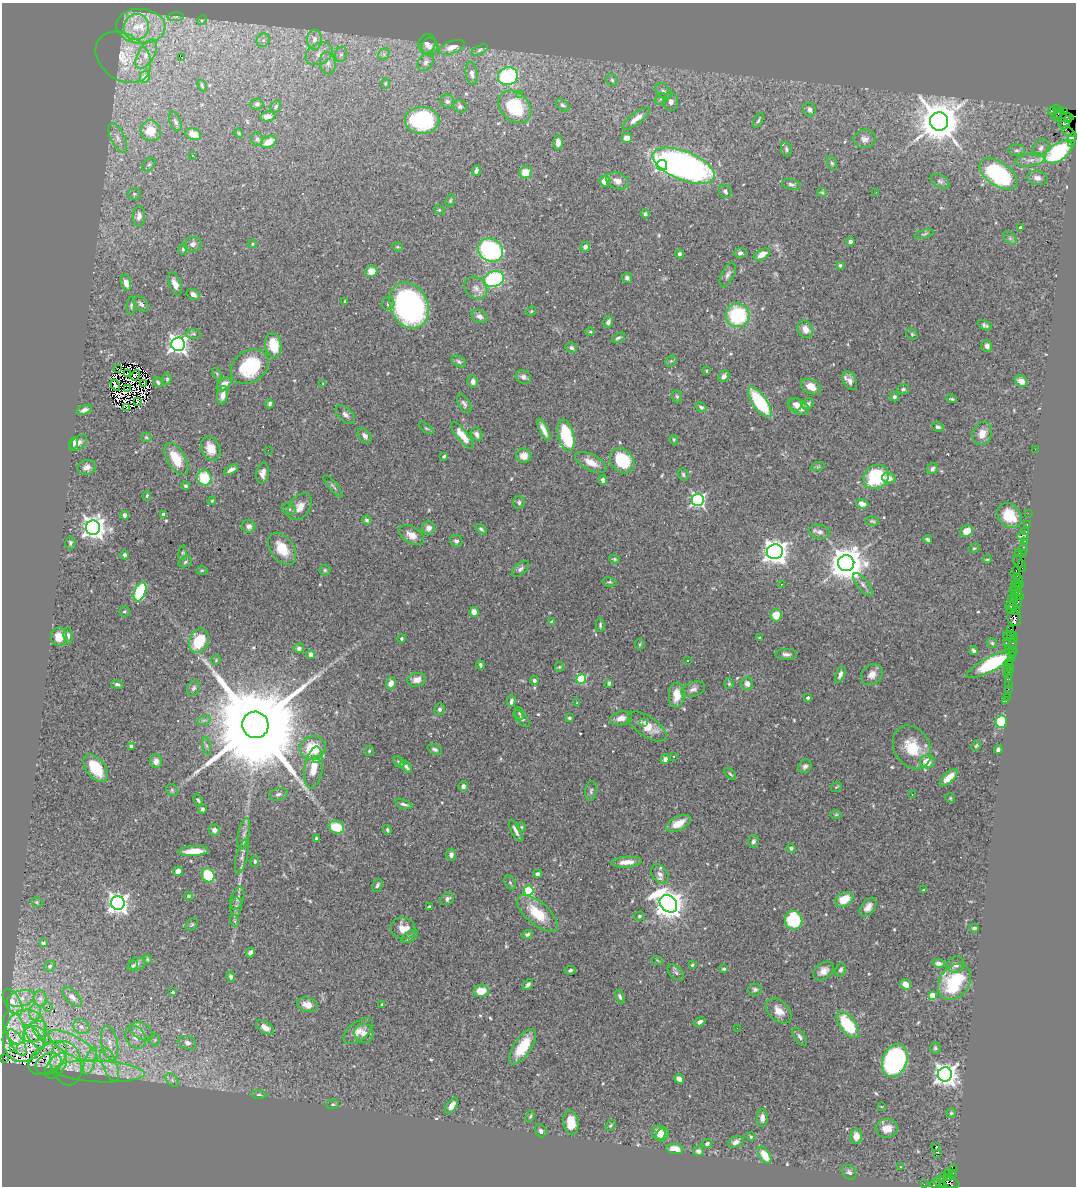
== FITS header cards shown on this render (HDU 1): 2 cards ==
NAXIS1  =                 1074
NAXIS2  =                 1184

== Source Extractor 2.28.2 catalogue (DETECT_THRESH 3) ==
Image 1074 x 1184 px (HDU 1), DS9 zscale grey, 1 PNG px = 1 image px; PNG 1078 x 1188 px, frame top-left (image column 1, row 1184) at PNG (2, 3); each listed source drawn as its Kron ellipse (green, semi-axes under 4 px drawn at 4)
Background 0.896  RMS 0.034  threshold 0.103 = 3 sigma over >= 5 px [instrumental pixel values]
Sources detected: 588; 16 with non-positive FLUX_AUTO (blend fragments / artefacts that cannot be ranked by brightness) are neither listed nor drawn; of the other 572, the 500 brightest by FLUX_AUTO listed and drawn (72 fainter detections omitted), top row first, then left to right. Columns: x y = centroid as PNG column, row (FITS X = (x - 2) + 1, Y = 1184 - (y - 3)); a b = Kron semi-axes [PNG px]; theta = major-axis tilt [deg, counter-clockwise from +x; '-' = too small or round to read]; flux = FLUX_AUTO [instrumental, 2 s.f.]
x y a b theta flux
176 17 8 3 5 3.6
202 20 5 4 - 3.2
141 26 24 17 -4 89
136 27 13 12 - 43
263 40 7 6 - 7.1
314 40 10 7 88 16
427 44 10 8 66 9.1
429 46 9 8 - 10
452 47 13 6 20 19
480 50 8 4 26 4.8
146 54 16 8 60 24
319 54 14 10 31 21
341 54 8 6 74 6.4
384 54 6 5 - 5.3
123 57 30 22 -37 82
182 57 4 2 - 20
426 62 10 7 51 9.3
328 63 11 8 -81 14
472 73 12 5 -81 13
508 76 10 9 - 230
145 77 6 5 - 22
612 80 6 5 - 4.6
385 83 5 4 - 2.9
202 86 6 3 -64 3.1
663 91 9 6 -48 9.1
519 94 3 3 - 3.2
661 99 6 5 - 4.7
447 101 7 6 - 6.5
671 102 9 7 -83 12
257 104 6 5 - 4.2
562 105 8 5 -40 5.3
460 106 7 6 - 5.6
276 107 7 4 60 4.5
515 107 18 14 -44 160
1056 108 4 3 - 54
810 110 7 6 - 8.8
1052 111 4 3 - 57
1065 111 3 2 - 14
1058 113 6 2 51 87
268 116 8 5 8 11
1063 117 11 4 -2 230
636 118 17 5 37 22
1069 119 3 2 - 65
422 120 17 13 -2 220
758 120 8 4 64 4.5
939 121 9 9 - 9100
175 122 10 5 -69 6.6
1064 124 6 5 - 230
151 131 10 10 - 51
1068 131 7 3 -38 43
239 133 5 3 - 2.8
193 134 8 5 -19 28
1073 137 4 3 - 100
118 138 16 6 -64 16
627 138 5 5 - 21
257 139 7 5 -66 5.4
865 139 11 9 5 13
269 142 8 5 28 25
558 142 7 5 -88 14
1072 143 3 2 - 14
1041 148 9 7 57 9.9
786 149 7 5 -80 5.3
1017 150 8 6 0 6.6
1058 152 16 8 34 290
192 155 3 2 - 4.9
1030 160 15 6 8 15
832 163 7 4 -68 4
149 165 8 5 48 5.1
662 165 5 5 - 380
684 166 33 14 -22 1100
476 171 5 3 - 6.7
526 172 6 6 - 33
999 174 21 12 -34 300
1037 178 10 7 -13 13
605 181 5 5 - 26
617 181 12 8 -21 17
940 181 10 6 -29 7.2
791 184 9 5 -15 6.2
725 191 7 5 -59 6.1
822 192 5 4 - 3
876 192 2 2 - 25
134 194 6 5 - 5.3
450 200 6 4 69 3.1
439 210 5 4 - 3.2
645 214 4 4 - 5.4
139 216 10 6 86 14
1020 227 4 3 - 2.8
924 234 10 4 17 4.4
1010 238 8 4 -46 5
850 242 4 3 - 6.7
193 244 8 7 - 10
253 244 4 3 - 2.6
397 247 5 4 - 3.1
585 247 5 5 - 8.1
183 249 5 4 - 4.1
491 250 13 11 -30 320
740 253 6 5 - 7.6
679 254 4 4 - 5.5
762 255 9 5 28 22
840 265 3 3 - 3.2
371 271 6 5 - 28
728 275 13 6 63 9.2
627 278 5 5 - 7.2
494 279 10 7 20 230
126 283 8 5 -78 16
175 284 12 5 -69 16
476 288 12 10 -43 17
193 294 7 5 -29 11
345 301 4 3 - 3.3
141 304 9 6 -47 9.2
388 304 6 6 - 5.6
409 305 24 18 -64 650
131 306 9 4 86 5.3
531 311 5 4 - 2.7
738 315 12 11 - 190
480 316 8 6 -25 10
608 322 6 4 75 7.6
985 325 7 4 -27 5.1
805 329 9 7 -63 23
590 332 5 3 - 2.6
193 334 7 5 1 4.7
912 334 6 5 - 3.2
618 338 7 4 30 4.7
178 344 7 7 - 1100
273 345 12 8 -80 70
987 346 6 5 - 8.8
571 348 6 5 - 5.9
459 361 8 5 -32 5
671 361 6 5 - 3.8
250 367 20 15 35 140
118 368 2 2 - 6.9
707 371 3 3 - 2.6
127 374 3 2 - 3.2
217 374 6 4 -56 3
135 375 5 3 - 3.3
724 376 6 4 46 7.5
523 377 8 6 -25 9.2
167 379 6 4 90 3.7
473 381 6 5 - 12
850 381 10 6 -60 12
1021 381 7 5 -33 19
158 382 5 4 - 4.5
143 383 3 2 - 2.9
323 383 3 2 - 4.2
224 384 8 5 41 19
115 385 6 3 -58 3.4
811 387 11 6 -27 24
128 389 2 2 - 3.4
903 389 6 5 - 4.6
223 395 9 5 79 16
677 396 6 5 - 4.5
894 397 5 4 - 4.8
952 399 5 2 - 3.8
138 402 4 3 - 3.5
760 402 17 7 -55 160
270 404 4 3 - 4.4
464 404 10 5 -59 7.3
796 404 6 6 - 13
808 404 6 5 - 7.5
701 407 6 4 -35 5.2
798 407 11 7 -27 27
127 408 2 2 - 9.4
84 410 8 4 18 10
345 415 12 6 -43 9.4
938 427 6 4 -18 6.8
426 428 8 4 -35 3.5
544 430 12 4 -64 16
982 433 12 9 70 24
477 434 7 5 -59 9.6
462 435 16 5 -52 40
566 435 16 8 -77 150
365 436 8 5 -51 8.7
146 437 5 5 - 3.5
674 440 5 3 - 2.7
74 443 6 3 71 6.1
78 443 10 6 38 11
211 449 12 9 -66 34
1035 449 2 2 - 17
268 450 2 2 - 3.7
444 456 3 3 - 3.7
524 456 7 7 - 20
176 459 18 9 -59 57
622 461 14 10 -48 110
591 462 17 7 -27 29
818 466 7 4 19 3.4
87 467 9 7 9 13
932 469 6 5 - 5.9
231 470 7 4 31 12
263 473 10 6 81 15
683 475 6 5 - 4.9
876 477 13 11 37 160
204 478 8 7 - 76
889 478 7 5 -12 15
603 480 5 4 - 7.9
186 486 4 4 - 4
333 486 14 3 -50 5.2
147 496 5 4 - 3.7
698 500 6 6 - 540
212 501 4 3 - 2.6
519 502 6 5 - 6
862 504 6 4 -21 14
300 507 15 10 54 22
289 509 7 5 -16 5.1
1028 513 2 2 - 10
163 514 4 3 - 5.4
125 515 4 4 - 12
1009 516 14 10 -50 60
367 520 5 4 - 7.4
872 521 7 4 -11 3.9
1027 524 3 2 - 40
249 526 7 6 - 9.5
93 528 7 7 - 1900
429 528 7 6 - 17
481 529 6 4 -35 4.9
967 531 6 5 - 26
1026 531 3 2 - 11
819 532 10 7 -8 12
412 535 13 8 -32 21
1023 536 6 3 -17 100
928 540 4 3 - 4.9
456 541 6 5 - 6.6
1025 541 3 3 - 80
70 543 6 5 - 5.6
974 548 6 4 22 3
282 549 18 11 -54 57
1024 549 6 3 -88 71
775 552 8 7 - 2200
1018 552 3 2 - 22
183 553 7 4 81 3.4
1022 553 3 3 - 29
124 555 4 4 - 5.2
614 559 5 3 - 3.2
987 559 4 3 - 2.8
1018 561 7 3 -65 37
185 562 7 5 21 4.4
846 563 8 8 - 5500
1022 566 6 2 -83 41
520 569 10 5 41 6.9
202 570 6 4 1 2.9
325 570 5 5 - 3.8
1016 571 6 3 57 89
1017 576 3 2 - 21
1019 579 4 2 - 13
609 582 7 4 -8 3.8
781 584 3 2 - 6.9
863 584 13 5 -50 11
1015 584 4 3 - 96
1020 584 3 3 - 52
1017 587 5 3 - 69
1014 591 5 4 - 81
140 592 10 5 69 200
1019 592 4 3 - 59
1018 595 6 3 -16 100
1011 598 2 2 - 21
1014 600 2 2 - 30
1017 603 6 3 75 120
1012 606 6 4 -14 290
1013 610 7 3 -13 110
124 611 5 5 - 3.8
474 612 5 4 - 20
776 615 6 6 - 35
1014 618 8 6 -69 270
552 622 4 3 - 14
600 625 7 4 89 4.2
1011 629 2 2 - 13
1010 634 3 3 - 14
68 635 8 4 -81 5.8
1014 635 3 3 - 18
1007 636 5 2 - 18
59 637 9 8 - 33
759 637 3 3 - 2.7
401 638 4 4 - 4
1013 639 2 2 - 31
199 641 13 9 67 97
992 643 5 4 - 3.3
1006 643 3 3 - 91
1013 643 3 2 - 28
640 644 5 4 - 3
299 648 5 5 - 8.7
1009 649 2 2 - 32
973 651 4 3 - 4.6
1012 652 3 2 - 44
311 654 4 4 - 11
786 654 11 5 -2 8.4
1011 655 2 2 - 47
1011 659 2 2 - 24
216 660 5 4 - 2.6
688 661 3 2 - 3.6
992 663 28 7 28 260
1008 663 4 3 - 88
480 665 4 3 - 4.4
559 667 5 4 - 2.7
1010 667 3 2 - 7.8
1009 670 5 2 - 13
1007 674 3 2 - 7.7
840 675 8 4 67 10
872 675 12 9 41 18
581 679 5 5 - 150
1009 679 4 3 - 93
417 680 9 7 13 18
534 681 4 3 - 6.2
391 683 6 5 - 19
609 683 4 3 - 4.9
117 684 6 4 -18 5.1
729 684 5 4 - 3.8
747 684 6 6 - 15
1008 684 2 2 - 8.3
194 688 8 6 65 6.6
693 689 12 7 18 11
1008 689 2 2 - 18
677 695 12 8 87 36
1007 697 2 2 - 3.3
808 698 3 3 - 5
511 701 6 4 76 7.9
1006 701 4 2 - 7.7
577 703 3 2 - 2.6
439 709 6 5 - 6
519 713 6 4 -74 3.5
569 718 4 3 - 4.1
621 718 11 7 16 18
522 719 10 5 -47 5.3
204 720 7 4 18 5.4
643 722 3 3 - 6
1001 722 6 6 - 130
255 725 13 13 - 88000
647 727 22 10 -33 41
131 746 4 4 - 5.5
206 746 9 4 -81 5.9
976 746 5 3 - 2.7
912 747 23 17 -61 79
313 748 13 11 17 79
435 749 7 4 -22 5
998 750 4 4 - 7.7
369 751 5 5 - 3.1
674 756 3 2 - 3.4
316 759 3 2 - 8
665 759 5 4 - 12
156 761 7 6 - 13
399 762 7 4 -47 3.8
927 762 7 6 - 36
805 766 7 6 - 7.1
314 767 21 9 80 37
406 767 7 4 -50 5.8
96 768 16 9 -53 77
730 774 7 3 -44 3.4
949 778 11 5 43 34
463 786 5 4 - 7.4
836 787 6 3 36 2.6
172 790 6 5 - 4.9
591 791 10 5 82 6.2
278 794 9 6 14 6.6
912 794 3 2 - 13
950 798 5 4 - 2.6
198 800 6 4 -65 3.9
404 804 9 3 -18 6.4
203 809 5 4 - 5.3
836 814 6 4 1 2.7
678 823 13 7 26 37
336 827 8 6 -18 67
521 827 5 4 - 2.7
214 830 5 5 - 11
387 830 5 4 - 4.8
516 831 12 3 -63 8.9
244 834 16 5 78 13
316 838 4 3 - 2.9
753 841 6 5 - 7.1
791 848 4 4 - 4.3
194 851 15 5 3 39
451 855 6 5 - 7.9
242 856 18 5 76 13
255 861 5 4 - 3.5
626 862 15 5 4 21
178 871 5 5 - 14
538 874 4 3 - 7.2
660 874 10 7 -53 14
208 875 7 6 - 110
510 882 7 5 -63 4.6
377 885 7 4 65 5.3
924 890 4 3 - 3.4
528 891 5 5 - 190
189 896 4 4 - 5
237 898 12 6 71 8.5
447 899 7 5 37 7.2
844 899 9 6 26 54
37 902 6 4 -21 3.4
118 903 7 6 - 1400
668 904 9 7 -44 3300
236 907 9 5 83 7.9
429 907 4 3 - 4.3
868 907 11 6 52 15
537 913 25 11 -41 80
639 916 5 4 - 3.6
794 920 9 8 - 130
235 921 6 4 -70 3.6
192 925 7 5 49 4
403 928 12 11 - 27
974 928 4 3 - 4.7
527 934 5 4 - 5.5
410 936 9 5 34 5.5
43 943 4 3 - 7.8
250 953 5 4 - 8.7
147 959 4 4 - 3.3
657 960 6 3 -20 2.9
938 963 6 4 -11 10
137 964 8 6 16 6.2
692 965 4 4 - 3.4
956 965 9 7 27 12
50 966 6 5 - 4.8
133 966 6 4 37 3.8
724 969 4 3 - 3.6
570 970 5 4 - 4.4
841 970 7 5 70 6.1
824 971 11 8 38 18
676 972 10 6 -45 7.3
231 977 5 4 - 5.9
955 982 19 14 53 150
528 984 6 4 48 6.3
906 984 6 4 -34 21
755 989 7 6 - 5.7
481 991 7 6 - 38
173 992 4 3 - 6.9
932 995 4 4 - 57
72 997 12 6 -46 12
620 997 7 4 -69 5.6
40 998 8 6 -89 8.1
21 999 14 8 16 18
13 1002 14 7 -59 15
307 1005 10 7 -15 21
382 1005 4 3 - 5.6
48 1007 5 4 - 3.6
779 1011 15 10 -44 26
35 1012 8 6 84 9.2
700 1022 6 4 32 9.1
848 1025 15 7 -53 150
81 1027 8 7 - 9.8
265 1027 10 5 -32 17
14 1028 17 10 -70 25
737 1028 2 2 - 3.5
142 1031 12 7 -31 15
358 1031 17 9 39 23
35 1032 13 8 38 21
364 1033 10 9 - 19
42 1035 11 4 -45 10
24 1036 26 21 73 53
34 1037 14 6 -52 13
135 1037 12 9 -53 19
800 1037 10 5 -55 6.7
155 1040 6 5 - 4.3
17 1043 15 6 -60 7.4
110 1043 17 8 -78 23
187 1043 9 6 -21 10
73 1046 27 10 -29 55
523 1047 20 8 57 72
14 1048 3 3 - 12
935 1048 6 5 - 4
4 1058 4 2 - 14
48 1058 22 13 36 18
90 1060 14 5 71 17
895 1061 17 12 70 560
66 1063 22 15 -77 57
49 1064 14 10 26 7.4
110 1064 18 7 -69 25
56 1066 14 8 52 17
99 1071 45 10 -3 74
945 1074 7 7 - 1700
679 1079 5 4 - 13
172 1080 8 5 -46 6.2
259 1095 7 3 -4 3.4
332 1104 6 4 3 3.9
451 1106 9 5 56 17
881 1106 3 2 - 5.5
951 1113 4 4 - 2.9
530 1116 6 4 62 3.6
762 1118 9 5 88 11
571 1122 12 7 -81 42
610 1125 6 4 53 3.4
887 1128 11 9 6 25
541 1131 7 5 -58 8.4
659 1133 7 7 - 28
662 1134 7 5 57 18
856 1136 7 6 - 18
751 1137 4 4 - 3
736 1142 8 5 26 12
707 1144 5 4 - 5.2
936 1147 3 3 - 72
675 1149 8 5 -8 26
698 1151 5 5 - 8.4
938 1153 2 2 - 480
765 1155 9 5 -58 44
900 1167 3 2 - 3.9
954 1169 3 2 - 190
849 1172 8 6 -43 7.7
948 1172 2 2 - 8.9
952 1173 3 2 - 11
943 1176 4 3 - 35
949 1178 3 3 - 260
947 1182 13 5 -11 260
924 1184 2 2 - 4.7
937 1184 7 4 0 78
943 1185 3 3 - 65
At the frame edge (FLAGS 8, measured only in part): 1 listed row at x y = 943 1185
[72 fainter detections neither listed nor drawn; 16 non-positive-flux detections neither listed nor drawn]